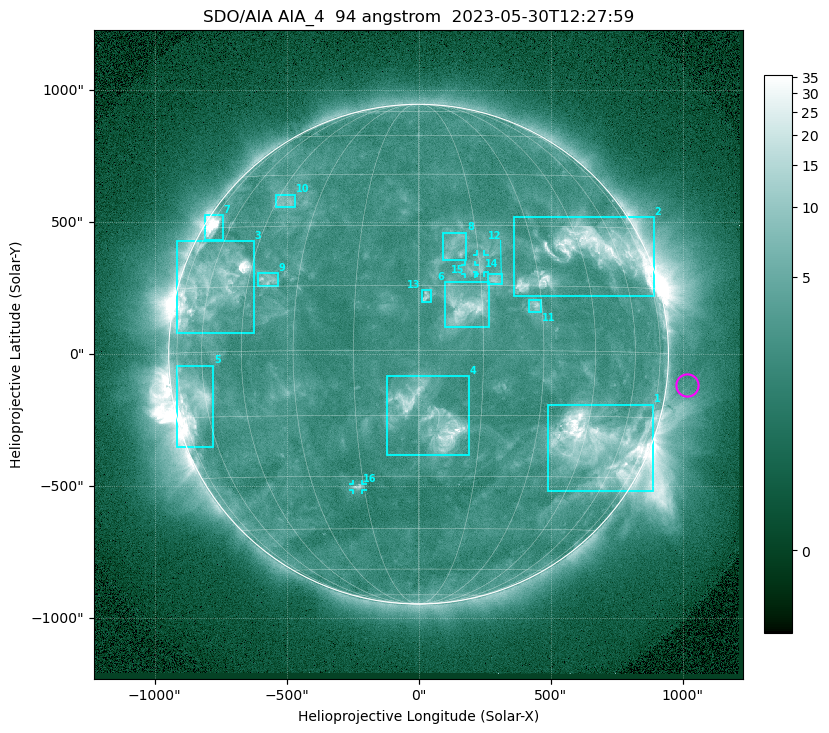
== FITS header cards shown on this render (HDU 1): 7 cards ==
TELESCOP= 'SDO/AIA '           / For AIA: SDO/AIA
INSTRUME= 'AIA_4   '           / For AIA: AIA_ATA1, AIA_ATA2, AIA_ATA3 or AIA_AT
WAVELNTH=                   94 / [angstrom] Wavelength
WAVEUNIT= 'angstrom'           / Wavelength unit: angstrom
DATE-OBS= '2023-05-30T12:27:59.122' / [ISO] Date when observation started; ISO 8
CTYPE1  = 'HPLN-TAN'           / CTYPE1: HPLN
CTYPE2  = 'HPLT-TAN'           / CTYPE2: HPLT

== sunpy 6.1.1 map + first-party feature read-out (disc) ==
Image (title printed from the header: SDO/AIA AIA_4  94 angstrom  2023-05-30T12:27:59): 1024 x 1024 px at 2.4 arcsec/px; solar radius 947 arcsec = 394 px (full disc in frame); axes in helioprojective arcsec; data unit not stated in the header (colour bar unlabelled)
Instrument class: DISC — disc imager (sunpy class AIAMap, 94 A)
Bright regions (active regions / flare kernels): reference = the median radial profile (limb darkening/brightening removed); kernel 9 px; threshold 5 sigma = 3.82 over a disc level ~2.53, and >= 1.15x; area >= 12 px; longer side >= 9 px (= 22 arcsec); searched inside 0.97 R_sun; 16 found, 16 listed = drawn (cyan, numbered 1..; 3 of them under ~33 arcsec drawn as corner ticks so the feature stays visible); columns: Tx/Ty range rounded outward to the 5 arcsec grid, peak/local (2 s.f.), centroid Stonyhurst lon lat
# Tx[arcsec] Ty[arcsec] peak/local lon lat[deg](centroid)
1 490..890 -520..-190 15 +50 -22
2 360..890 220..520 10 +47 +23
3 -915..-625 80..430 26 -59 +15
4 -120..190 -385..-85 9.5 +3 -16
5 -920..-775 -350..-40 12 -66 -11
6 100..270 100..275 7.3 +11 +10
7 -810..-740 435..525 15 -70 +30
8 90..180 355..460 3.3 +9 +24
9 -610..-530 255..310 4.1 -39 +17
10 -540..-465 555..605 3.3 -42 +37
11 415..465 160..210 4.6 +28 +10
12 265..315 265..305 4.5 +19 +17
13 10..45 200..245 4.2 +2 +12
14 220..250 310..380 3.6 +15 +20
15 175..215 305..335 3.3 +13 +19
16 -250..-210 -515..-490 3.7 -17 -33
Off-limb structures (1.02-1.3 R_sun): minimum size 162 px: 3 found; the strongest spans PA ~225..305 deg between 1.02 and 1.3 R_sun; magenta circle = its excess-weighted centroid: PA ~265 deg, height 1.08 R_sun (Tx ~1015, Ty ~-115 arcsec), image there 1.5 x the reference